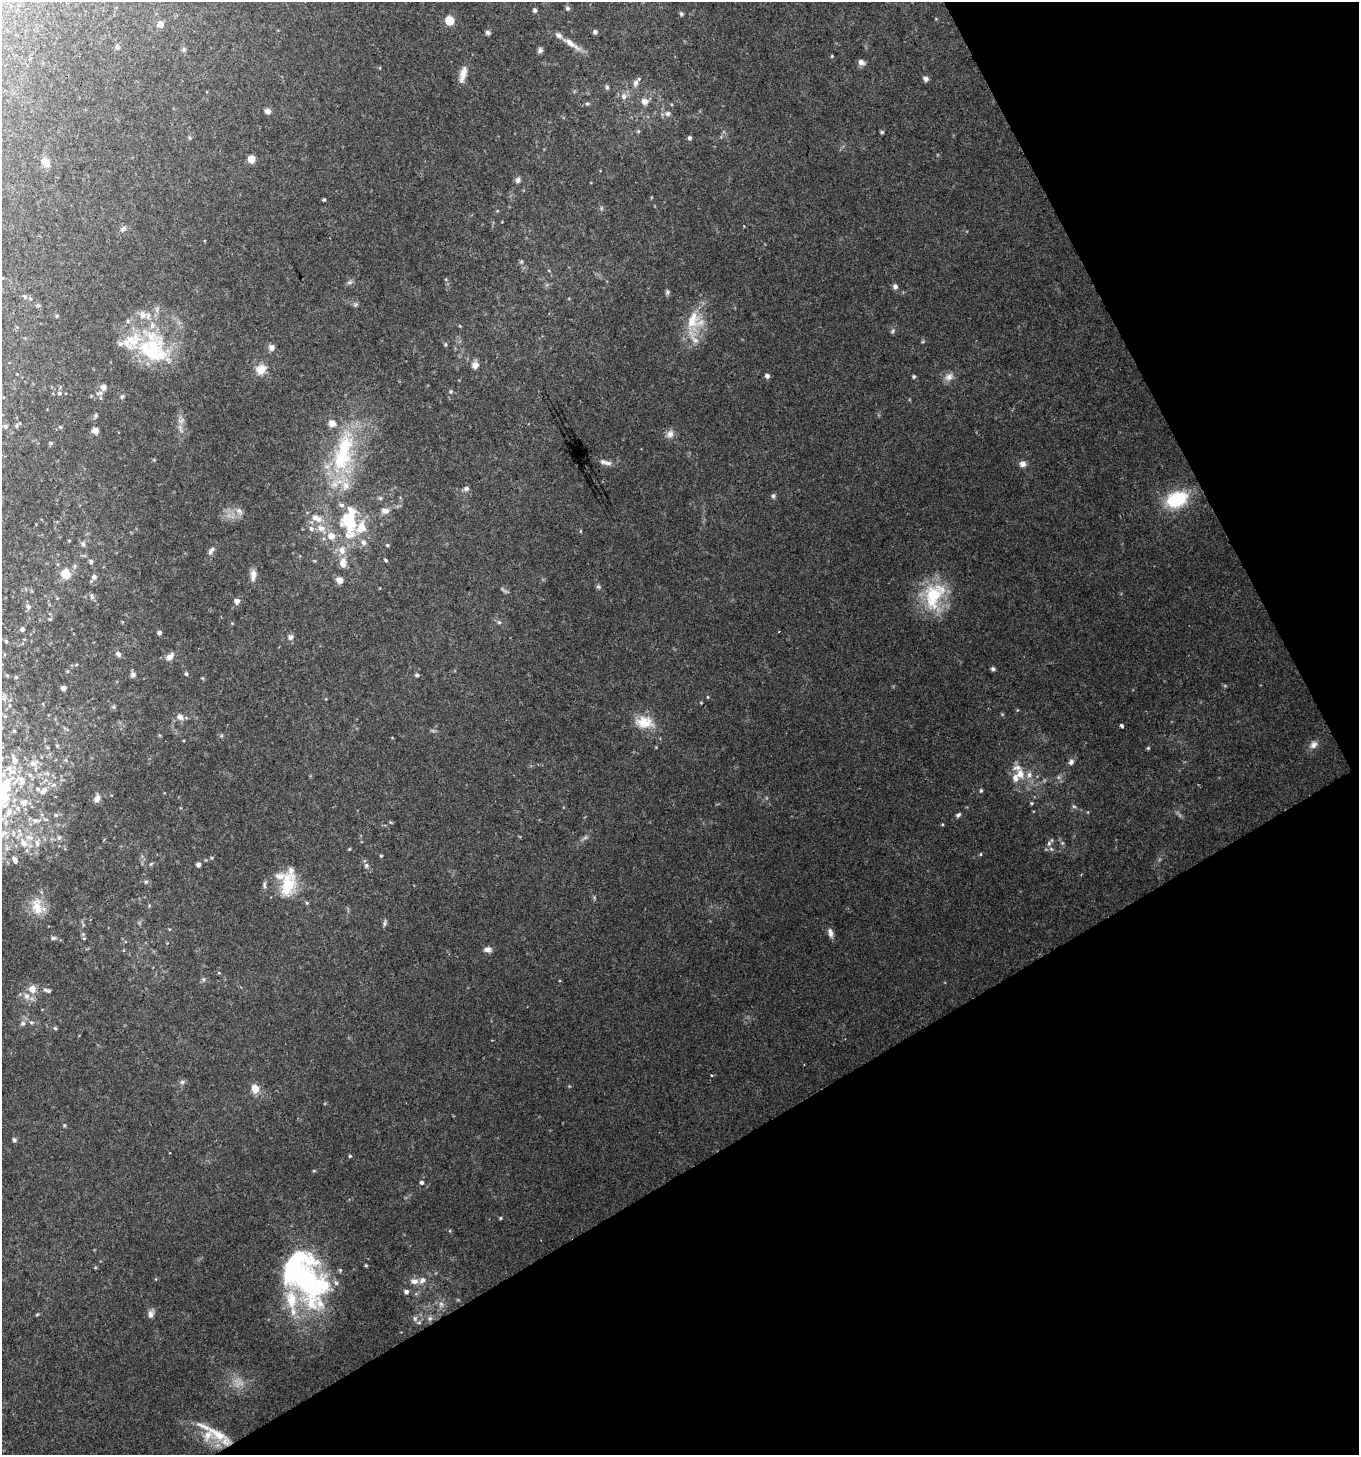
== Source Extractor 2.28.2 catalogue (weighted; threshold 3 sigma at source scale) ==
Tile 12 of 4 x 4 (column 4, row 3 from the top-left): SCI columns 4240-5596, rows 1454-2906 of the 5707 x 5816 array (HDU 1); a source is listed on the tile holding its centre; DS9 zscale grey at full resolution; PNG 1361 x 1457 px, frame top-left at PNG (2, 2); no overlay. Shown black and unused: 28% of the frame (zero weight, under 2 of 3 exposures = <1% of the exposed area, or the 3 px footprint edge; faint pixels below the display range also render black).
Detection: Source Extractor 2.28.2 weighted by HDU 2 'WHT'; one run over the whole footprint, this tile lists its part. Background 0.0683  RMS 0.0054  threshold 0.0242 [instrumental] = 3 sigma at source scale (4.5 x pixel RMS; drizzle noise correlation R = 1.50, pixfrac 1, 0.0396/0.0396 arcsec/px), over >= 5 px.
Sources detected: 227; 3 too faint to see at this stretch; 2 inside a brighter object's white glare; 1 cosmic-ray / hot-pixel residue — not listed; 39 inside a brighter listed object's ellipse — not listed separately; the other 182 listed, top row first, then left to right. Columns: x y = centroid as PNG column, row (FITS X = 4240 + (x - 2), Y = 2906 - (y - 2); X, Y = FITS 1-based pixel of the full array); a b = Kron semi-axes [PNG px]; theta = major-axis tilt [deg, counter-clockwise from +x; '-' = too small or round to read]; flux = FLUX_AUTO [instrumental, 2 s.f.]
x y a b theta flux
567 8 6 5 - 1.2
535 10 5 4 - 1.1
681 14 5 4 - 1.1
449 21 6 5 - 22
160 24 7 7 - 3
595 32 5 5 - 1.5
488 33 6 5 - 1.3
572 44 30 7 -35 5.9
117 47 6 6 - 1.3
184 50 7 6 - 1.1
540 50 6 5 - 1.5
832 56 4 3 - 0.56
861 62 7 6 - 2.6
380 68 5 3 - 0.44
463 74 20 7 76 5
926 79 5 4 - 2.4
636 83 8 7 - 2.2
607 87 7 5 -90 0.96
624 96 9 7 -75 2.8
644 101 7 7 - 3.8
587 104 5 5 - 0.91
268 111 7 6 - 2.2
668 114 7 6 - 2
638 131 5 4 - 0.7
882 132 4 4 - 0.82
190 138 5 5 - 0.71
690 138 5 4 - 1.2
251 159 7 7 - 4.5
46 162 16 8 -51 3.4
518 180 8 6 75 1.7
324 200 4 3 - 1
601 208 6 4 90 0.72
123 229 9 6 41 1.9
2 278 4 3 - 0.37
349 282 8 5 19 1.2
895 286 7 6 - 1.6
667 292 7 6 - 1.1
25 297 7 5 -54 1.2
38 305 5 5 - 0.89
355 305 8 4 31 0.88
57 316 4 4 - 0.65
692 320 29 15 71 16
893 331 7 4 87 0.93
923 341 6 3 20 0.53
445 344 5 4 - 0.69
153 346 46 30 89 45
272 347 8 7 - 2.3
475 365 8 7 - 3.1
261 369 15 13 49 6
767 376 5 5 - 1.8
914 376 5 4 - 0.89
949 377 12 10 35 3.6
103 387 6 5 - 3.7
451 392 5 5 - 0.98
59 393 5 5 - 1
99 393 11 5 11 1.8
122 397 6 5 - 0.86
96 415 5 5 - 0.99
16 425 7 5 88 1
5 426 6 6 - 1.2
60 427 5 4 - 0.82
95 431 7 6 - 2.8
670 434 11 9 45 3.2
51 443 5 4 - 0.71
344 449 59 25 71 52
608 463 11 7 -9 2.3
1022 464 8 7 - 2.8
466 488 6 5 - 1.8
773 496 6 5 - 1.1
1177 499 22 15 21 31
350 509 16 8 -19 4.8
239 511 11 7 -44 2.6
385 511 10 7 -2 3.1
316 518 16 9 -30 5.9
348 522 12 9 -55 26
361 527 18 12 67 10
311 529 7 7 - 1.9
580 531 5 3 - 0.53
331 536 8 7 - 5.3
83 544 7 6 - 1.5
387 545 5 4 - 0.73
211 550 13 6 58 2.1
342 550 13 9 -80 4.9
386 560 5 4 - 0.81
91 561 6 5 - 1.2
66 574 8 7 - 11
253 575 16 7 89 3.2
94 577 7 7 - 1.9
340 580 5 5 - 5.3
598 587 6 4 18 0.87
934 595 41 25 69 31
92 596 9 5 -73 1.2
237 601 5 5 - 3
28 607 7 6 - 1.7
50 619 5 3 - 0.53
499 622 5 5 - 0.88
232 623 4 4 - 0.47
22 629 5 4 - 1.3
779 631 3 2 - 0.46
159 633 5 4 - 1.4
291 637 7 7 - 2.1
6 641 5 4 - 0.82
118 654 8 6 -46 1.6
170 657 12 7 43 3.1
993 669 5 4 - 1.3
133 674 7 7 - 1.5
186 674 5 5 - 1
417 675 6 4 -14 0.89
16 677 4 4 - 0.72
1225 686 6 4 -19 0.62
63 688 5 5 - 1.9
708 697 4 4 - 0.51
114 707 6 5 - 0.99
5 716 6 4 0 0.73
180 717 9 8 - 2.8
644 722 24 15 -7 11
1122 726 3 3 - 2.7
14 731 4 4 - 0.57
57 745 5 3 - 0.6
1313 745 11 8 46 3
1148 748 4 4 - 0.69
15 760 11 7 -72 3.9
1071 762 8 7 - 1.8
33 763 11 8 16 3.8
1020 774 16 10 -80 6.7
22 781 18 12 -63 8.9
44 790 14 8 46 4.5
981 790 5 4 - 0.71
4 798 36 17 81 31
97 799 10 7 68 3.3
24 802 11 10 - 4.8
1032 803 4 4 - 0.64
1074 806 6 4 -28 0.88
56 815 7 6 - 1.7
958 815 7 5 48 1.2
35 821 11 7 -4 3.3
3 833 16 8 38 5.4
59 837 8 6 61 1.6
24 843 15 9 -56 6.4
37 843 13 7 81 4.1
1049 843 6 6 - 1.4
349 849 4 3 - 0.48
1051 849 7 4 -44 1.2
981 854 5 3 - 0.52
381 856 3 3 - 0.56
15 860 10 6 -61 2.3
151 864 7 3 45 0.61
198 864 4 4 - 2
366 865 6 6 - 1.2
146 882 6 5 - 0.98
264 885 11 4 86 1.4
287 885 33 18 85 19
307 903 5 5 - 0.67
37 908 23 16 -46 11
385 923 11 3 84 1.1
830 933 13 6 -75 2.5
53 938 6 5 - 1.4
84 938 5 3 - 0.49
488 949 10 6 0 2.4
219 973 5 4 - 0.56
203 979 7 6 - 1.2
32 989 10 9 - 4.6
47 990 10 5 -18 1.6
31 1022 7 5 0 1.2
23 1023 7 6 - 1.6
55 1028 5 5 - 0.87
711 1075 3 3 - 1.2
182 1082 6 6 - 1.3
255 1089 10 9 - 5.4
14 1140 6 5 - 1.3
350 1156 5 4 - 0.66
422 1182 5 5 - 1.3
501 1218 4 4 - 0.61
366 1266 4 3 - 0.62
304 1277 56 38 -70 110
414 1281 10 7 0 3.2
406 1292 5 5 - 1.7
441 1304 8 6 -88 2.2
151 1315 9 7 89 2.6
415 1318 8 6 -90 1.5
430 1318 8 7 - 1.8
217 1434 36 13 -30 14
Overlapping masked pixels (flux is a lower limit): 1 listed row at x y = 217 1434
Isophote crosses this tile's border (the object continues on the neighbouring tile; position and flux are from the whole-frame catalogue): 2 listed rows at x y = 4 798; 3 833